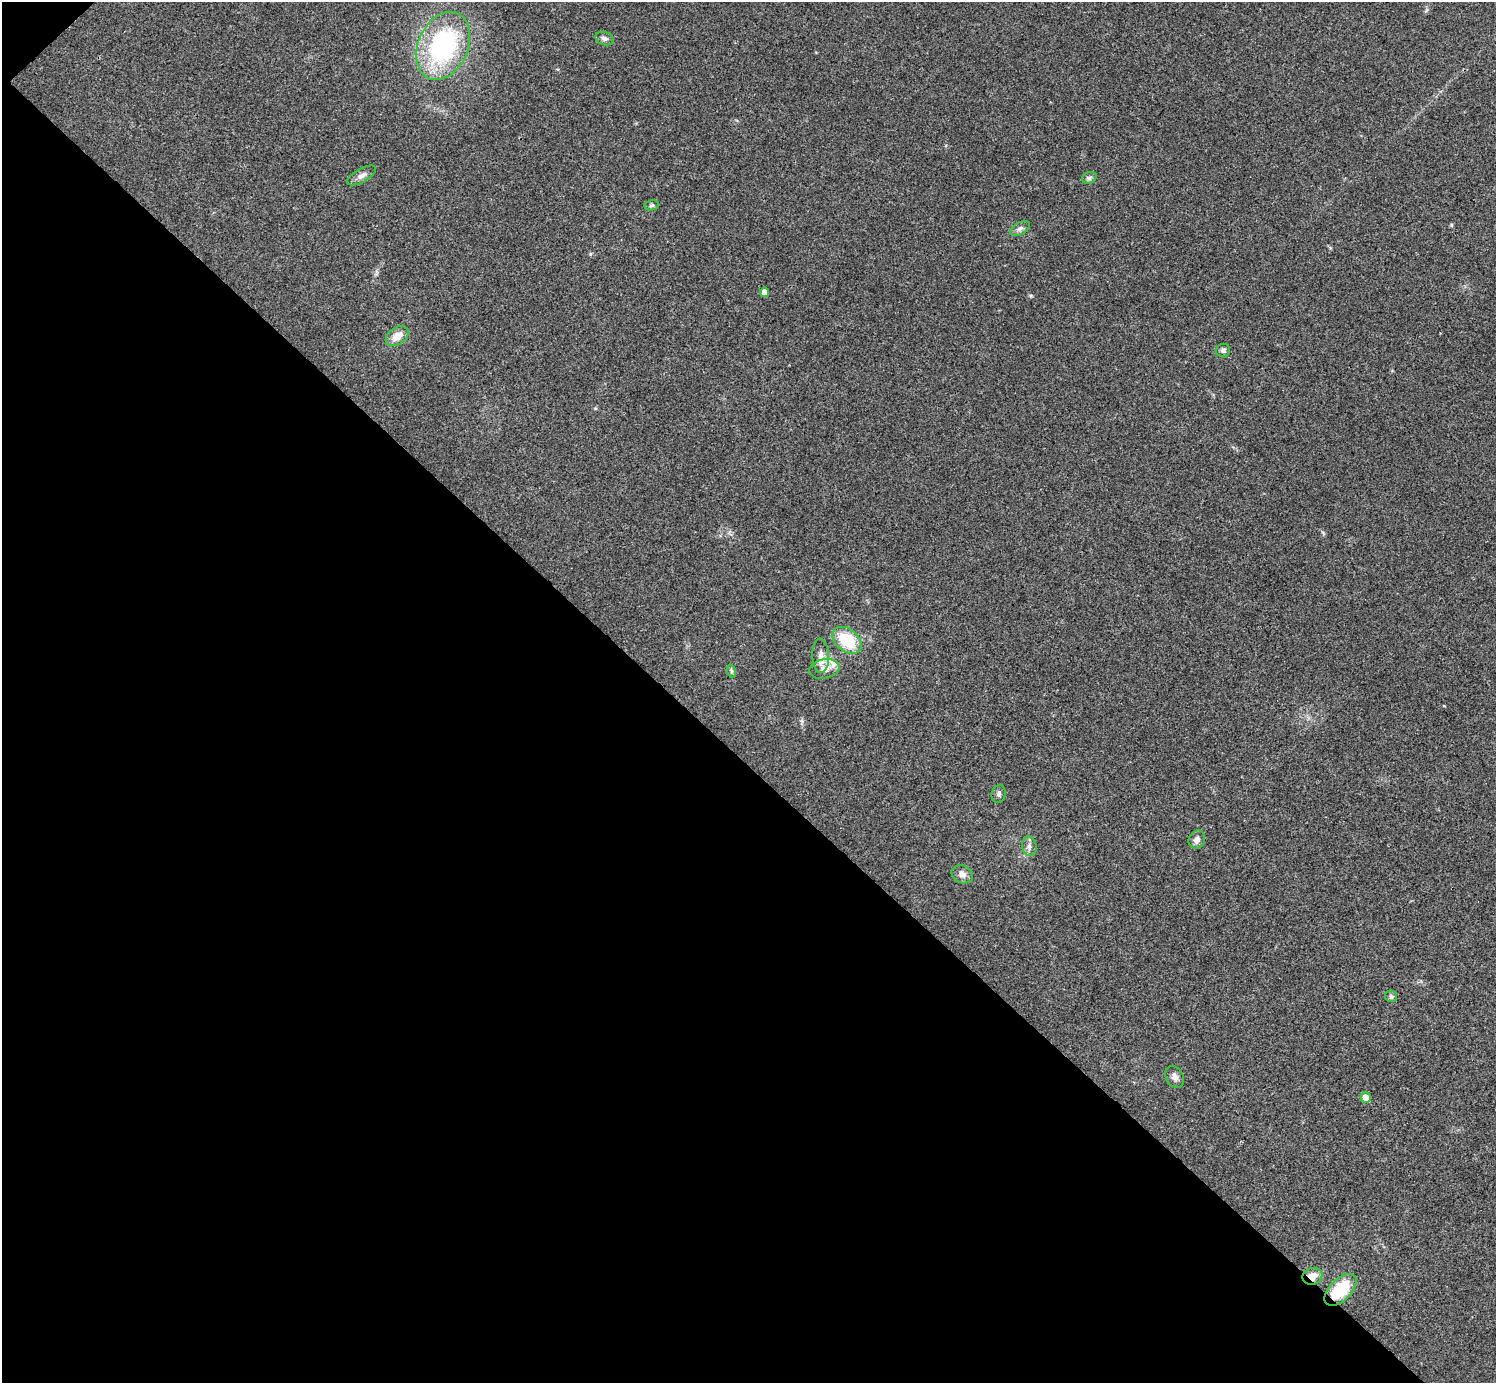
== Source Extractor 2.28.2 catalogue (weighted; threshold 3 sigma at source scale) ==
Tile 9 of 4 x 4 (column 1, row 3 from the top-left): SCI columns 6-1499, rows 1682-3062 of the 5983 x 5983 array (HDU 1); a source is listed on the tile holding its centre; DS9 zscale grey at full resolution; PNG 1498 x 1385 px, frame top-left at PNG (2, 2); each listed source drawn as its Kron ellipse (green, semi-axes under 4 px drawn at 4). Shown black and unused: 45% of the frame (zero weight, under 3 of 4 exposures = <1% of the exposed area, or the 3 px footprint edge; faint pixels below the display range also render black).
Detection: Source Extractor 2.28.2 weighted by HDU 2 'WHT'; one run over the whole footprint, this tile lists its part. Background 0.0194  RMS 0.004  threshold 0.0179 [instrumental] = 3 sigma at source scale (4.5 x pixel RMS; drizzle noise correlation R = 1.50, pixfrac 1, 0.05/0.05 arcsec/px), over >= 5 px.
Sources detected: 23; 1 inside a brighter listed object's ellipse — not listed separately; the other 22 listed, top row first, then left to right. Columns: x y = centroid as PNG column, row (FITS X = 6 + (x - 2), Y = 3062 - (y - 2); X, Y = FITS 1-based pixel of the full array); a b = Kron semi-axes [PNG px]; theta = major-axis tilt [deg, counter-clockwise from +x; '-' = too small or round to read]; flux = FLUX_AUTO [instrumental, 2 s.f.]
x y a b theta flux
604 38 9 6 -18 1.4
443 46 35 25 66 56
361 175 16 6 29 2.1
1089 178 7 5 18 0.9
652 205 7 5 13 0.78
1020 228 11 6 32 1.3
765 292 4 4 - 2
397 336 13 8 34 4.4
1223 350 7 6 - 1
847 640 16 11 -39 16
821 656 17 8 -88 3.1
825 669 15 9 11 3.7
731 671 7 4 -71 0.64
999 794 9 7 77 1.2
1197 839 9 8 - 1.8
1029 846 10 7 -81 1.7
962 874 11 8 -25 2.4
1391 996 6 5 - 0.72
1175 1077 11 8 -58 1.8
1366 1098 5 5 - 5
1312 1276 10 8 20 4
1341 1290 20 11 45 18
Overlapping masked pixels (flux is a lower limit): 2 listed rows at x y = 1312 1276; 1341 1290